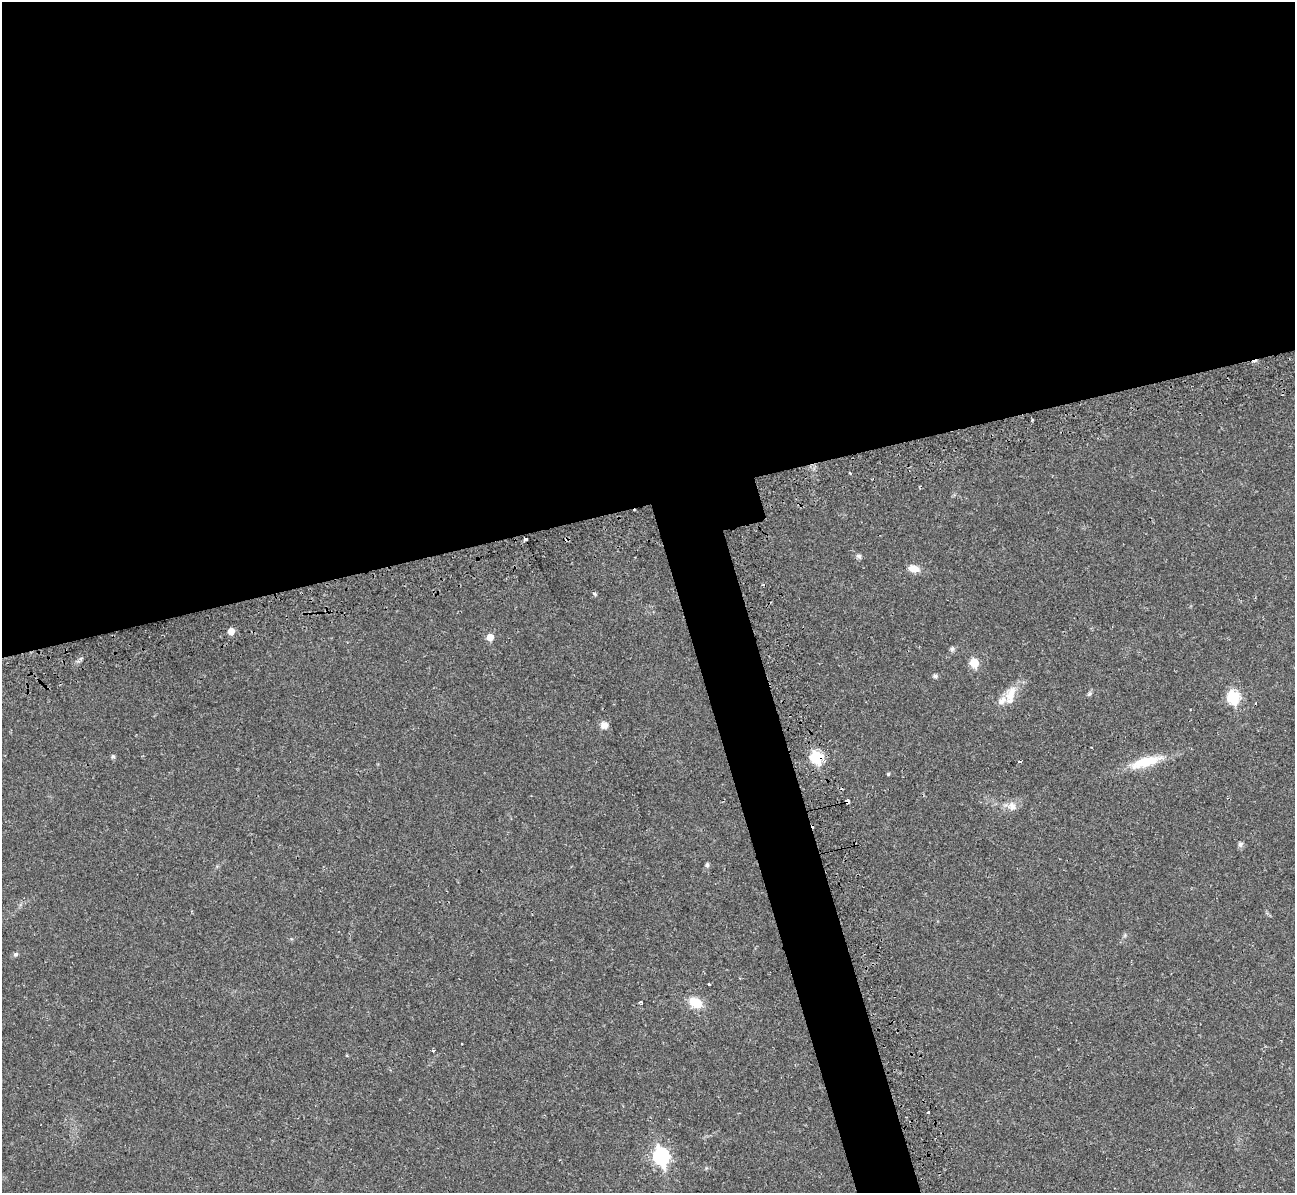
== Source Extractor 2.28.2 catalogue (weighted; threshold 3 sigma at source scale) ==
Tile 2 of 4 x 4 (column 2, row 1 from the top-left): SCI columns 1308-2600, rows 3877-5067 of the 5239 x 5221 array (HDU 1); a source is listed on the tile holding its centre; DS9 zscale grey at full resolution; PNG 1297 x 1195 px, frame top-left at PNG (2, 2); no overlay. Shown black and unused: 45% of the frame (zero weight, under 2 of 3 exposures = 3% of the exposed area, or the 3 px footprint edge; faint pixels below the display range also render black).
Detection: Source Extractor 2.28.2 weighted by HDU 2 'WHT'; one run over the whole footprint, this tile lists its part. Background 0.0282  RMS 0.004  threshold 0.0182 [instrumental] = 3 sigma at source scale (4.5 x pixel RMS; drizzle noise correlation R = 1.50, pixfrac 1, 0.05/0.05 arcsec/px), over >= 5 px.
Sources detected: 33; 1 cosmic-ray / hot-pixel residue — not listed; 1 inside a brighter listed object's ellipse — not listed separately; the other 31 listed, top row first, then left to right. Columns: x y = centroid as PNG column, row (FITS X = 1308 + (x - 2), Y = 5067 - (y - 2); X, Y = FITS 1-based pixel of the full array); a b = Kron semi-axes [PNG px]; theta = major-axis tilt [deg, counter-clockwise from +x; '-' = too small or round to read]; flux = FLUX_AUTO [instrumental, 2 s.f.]
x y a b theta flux
850 473 3 2 - 0.45
525 539 3 3 - 1.7
859 556 8 5 -32 0.99
914 569 14 9 -16 3.5
594 594 6 3 -19 0.48
231 631 5 5 - 4.3
490 637 5 5 - 4.8
952 649 7 6 - 0.8
974 663 6 5 - 13
935 676 7 5 10 0.82
1089 694 7 4 45 0.71
1010 695 25 11 75 6.3
1233 697 7 6 - 34
604 725 9 9 - 2.5
113 756 6 5 - 0.75
816 757 6 6 - 31
1019 761 4 3 - 0.46
1146 762 41 12 16 11
888 774 5 4 - 0.39
847 802 4 3 - 27
1012 806 13 10 79 2.9
1240 844 7 6 - 1
707 865 5 5 - 0.92
15 954 7 5 40 0.77
709 984 3 3 - 1.1
640 1002 4 3 - 1.7
695 1003 13 9 -28 8.4
462 1044 3 2 - 0.5
433 1050 3 3 - 1
928 1112 3 3 - 0.8
661 1156 8 7 - 87
Overlapping masked pixels (flux is a lower limit): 2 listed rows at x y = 816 757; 847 802